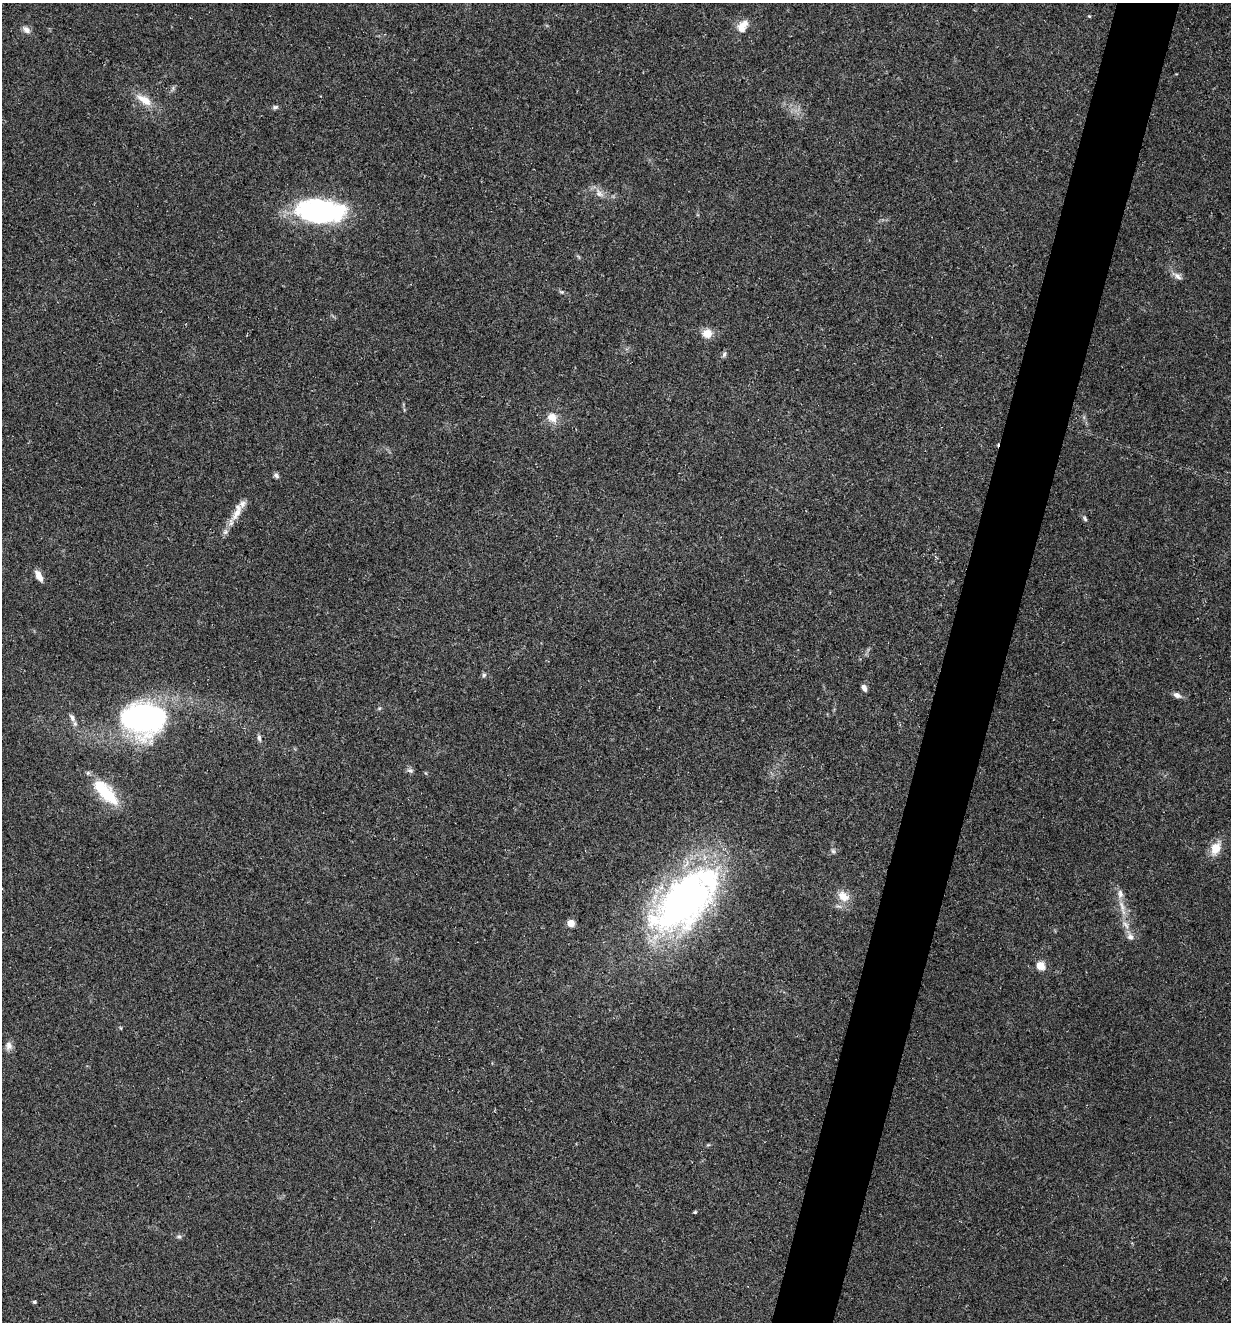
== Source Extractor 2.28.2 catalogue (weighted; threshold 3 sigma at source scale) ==
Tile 10 of 4 x 4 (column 2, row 3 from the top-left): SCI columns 1484-2712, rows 1321-2640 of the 5297 x 5282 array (HDU 1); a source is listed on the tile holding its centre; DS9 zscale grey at full resolution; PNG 1233 x 1324 px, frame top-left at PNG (2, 3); no overlay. Shown black and unused: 5% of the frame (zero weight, under 3 of 5 exposures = <1% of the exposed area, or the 3 px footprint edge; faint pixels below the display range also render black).
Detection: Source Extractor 2.28.2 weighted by HDU 2 'WHT'; one run over the whole footprint, this tile lists its part. Background 0.107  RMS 0.0066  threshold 0.0299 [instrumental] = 3 sigma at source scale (4.5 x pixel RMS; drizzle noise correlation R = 1.50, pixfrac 1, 0.05/0.05 arcsec/px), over >= 5 px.
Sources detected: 45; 1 cosmic-ray / hot-pixel residue — not listed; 3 inside a brighter listed object's ellipse — not listed separately; the other 41 listed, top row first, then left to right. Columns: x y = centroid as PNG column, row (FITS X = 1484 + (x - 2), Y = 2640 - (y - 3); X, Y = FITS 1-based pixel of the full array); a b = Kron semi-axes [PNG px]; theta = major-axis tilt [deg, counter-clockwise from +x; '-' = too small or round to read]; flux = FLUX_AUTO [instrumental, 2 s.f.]
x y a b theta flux
1089 16 4 4 - 0.78
742 26 18 11 59 8.7
26 30 12 7 -39 3.5
144 100 27 11 -31 11
275 107 8 5 17 1.6
599 193 15 9 -47 5.3
320 211 49 22 -4 120
578 257 8 3 -45 0.91
1177 276 16 7 -37 4
562 292 7 5 -2 1.1
707 333 11 10 - 8.1
724 354 8 6 70 1.7
552 417 12 10 -46 7.8
276 475 8 6 -53 1.7
236 514 20 10 56 9
1085 519 7 4 -63 1.3
225 532 8 6 87 2.1
39 576 13 6 -62 5.2
484 675 7 6 - 1.4
864 688 7 5 -59 3.4
1177 695 11 6 -23 3.3
379 708 6 5 - 1
72 718 12 7 -59 3.1
143 718 36 27 -3 190
259 738 9 5 -76 2
410 770 9 7 -23 1.9
106 792 37 14 -46 32
1216 848 17 11 64 11
833 851 6 6 - 1.5
843 896 14 11 -41 9.3
684 900 75 38 44 340
1122 906 20 7 -71 7.5
571 923 5 4 - 20
1126 925 15 7 -55 5
1040 966 5 5 - 33
121 1028 5 3 - 0.63
9 1046 12 8 89 3.6
708 1145 6 4 18 0.84
695 1212 5 4 - 0.77
179 1237 8 6 -33 1.5
34 1302 4 4 - 1.2